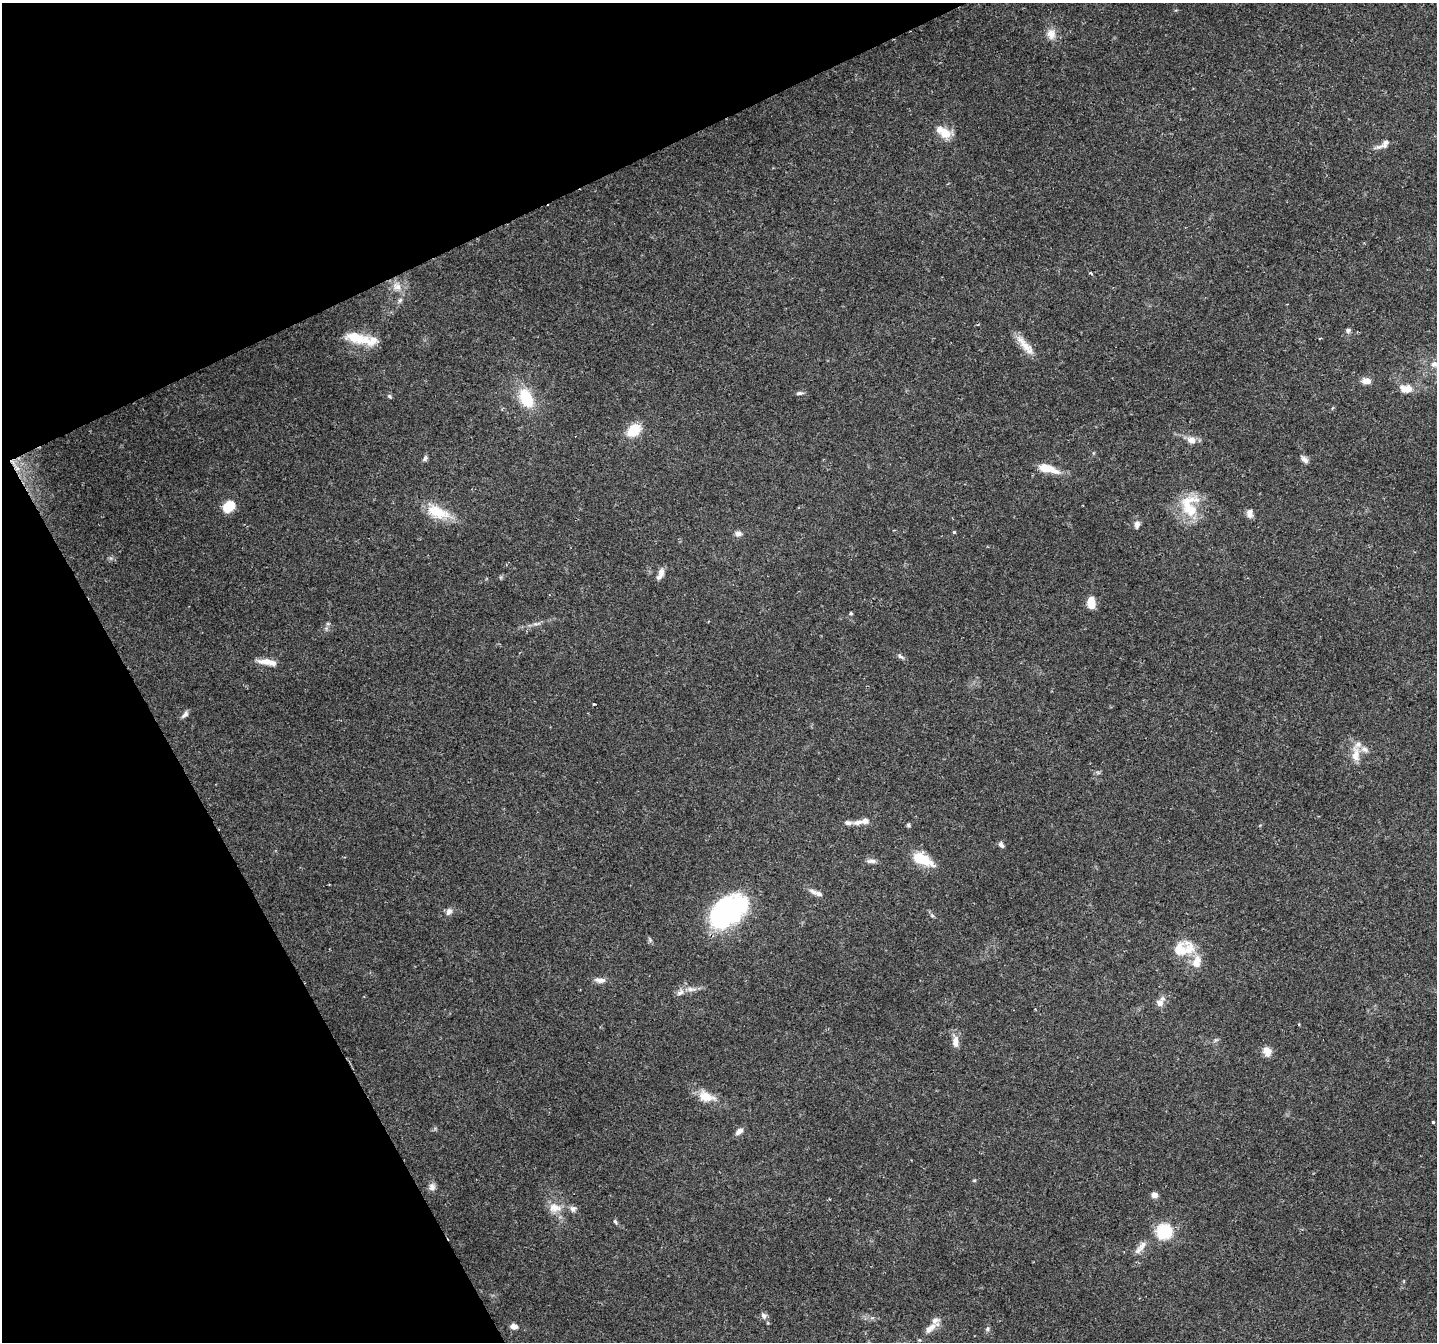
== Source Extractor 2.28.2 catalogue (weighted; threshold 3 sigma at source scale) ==
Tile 5 of 4 x 4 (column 1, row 2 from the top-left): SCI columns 2-1436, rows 2841-4180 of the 5740 x 5617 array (HDU 1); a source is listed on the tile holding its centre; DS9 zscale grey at full resolution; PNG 1439 x 1344 px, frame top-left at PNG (2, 3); no overlay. Shown black and unused: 23% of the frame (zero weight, under 2 of 3 exposures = <1% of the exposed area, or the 3 px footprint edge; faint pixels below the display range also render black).
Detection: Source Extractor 2.28.2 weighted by HDU 2 'WHT'; one run over the whole footprint, this tile lists its part. Background 0.0931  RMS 0.0052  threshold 0.0235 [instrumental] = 3 sigma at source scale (4.5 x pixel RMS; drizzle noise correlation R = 1.50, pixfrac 1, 0.0396/0.0396 arcsec/px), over >= 5 px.
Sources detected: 82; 1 inside a brighter object's white glare — not listed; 12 inside a brighter listed object's ellipse — not listed separately; the other 69 listed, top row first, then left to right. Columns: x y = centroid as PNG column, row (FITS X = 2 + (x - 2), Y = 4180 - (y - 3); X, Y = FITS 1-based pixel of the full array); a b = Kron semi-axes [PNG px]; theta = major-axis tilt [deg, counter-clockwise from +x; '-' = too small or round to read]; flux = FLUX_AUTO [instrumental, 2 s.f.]
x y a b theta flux
1051 34 14 11 -86 5
945 133 13 10 -22 9
1378 147 13 5 12 2
1091 273 5 4 - 0.71
397 286 13 9 -31 4.3
400 300 9 4 54 1.3
1348 330 6 6 - 1.2
357 338 31 12 -12 13
1320 338 3 2 - 0.44
1025 345 33 8 -48 7
1434 364 9 8 - 2.9
1366 381 11 7 -5 3.4
1406 389 15 9 4 6.2
799 393 9 5 6 1.3
389 396 6 5 - 0.8
526 398 20 13 -62 20
1333 408 5 3 - 0.55
634 430 12 8 39 17
1191 440 11 8 -12 4
425 458 8 5 60 1.3
1305 459 11 6 -46 2.1
1048 469 25 9 -15 9.4
229 506 11 8 32 15
1190 507 32 20 -81 22
437 512 29 14 -21 15
1249 515 9 8 - 2.1
1137 524 10 7 80 2.5
954 532 4 4 - 0.66
738 534 9 7 5 2.1
661 572 14 7 82 3.1
1091 600 10 8 42 4.1
851 613 4 4 - 0.75
536 624 15 4 10 1.8
900 656 10 4 -35 1.3
267 661 20 7 -2 5.6
594 704 3 3 - 0.77
185 714 10 6 50 1.8
1356 754 24 10 90 6.5
858 822 14 7 12 3.2
908 825 5 5 - 0.8
1001 845 8 5 -56 1.5
923 859 24 11 -26 15
871 861 14 5 0 2
813 892 12 6 -25 2.4
449 911 9 7 60 2.4
728 911 43 25 37 84
932 916 6 4 -1 0.75
1182 949 28 16 15 15
1196 962 18 12 75 7.2
600 980 15 7 -6 3
691 989 16 6 -5 3.2
680 992 11 8 35 2.5
1160 1003 10 9 - 3.4
955 1041 15 8 -85 4.2
1267 1052 13 9 -59 4.2
706 1097 23 13 -17 8.4
1433 1122 3 3 - 2
739 1131 11 6 40 2.5
432 1187 10 8 72 2.3
1154 1195 7 6 - 2.6
555 1208 18 13 0 6.8
573 1209 8 8 - 2
615 1222 6 5 - 0.86
1164 1231 7 6 - 93
1142 1246 18 7 61 3.7
764 1316 9 7 -68 1.8
514 1326 7 5 -3 3.2
930 1328 21 9 42 4.8
987 1329 7 5 73 0.97
Overlapping masked pixels (flux is a lower limit): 1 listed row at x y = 728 911